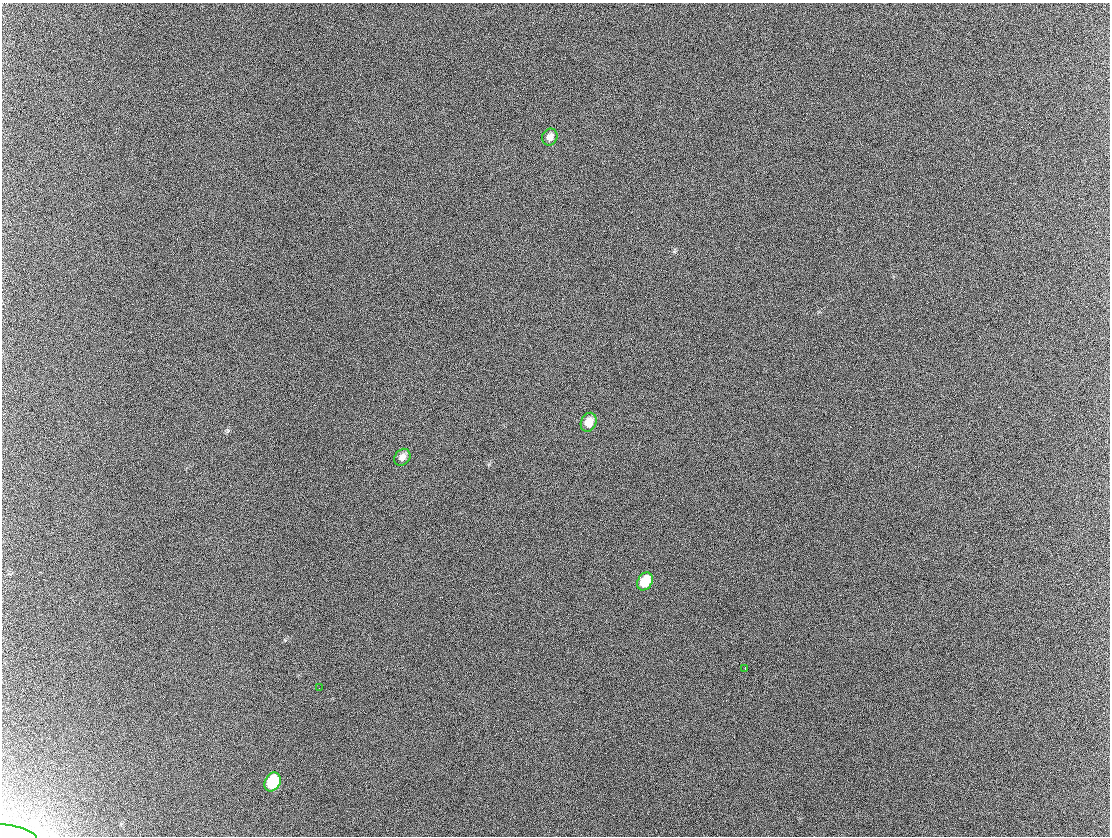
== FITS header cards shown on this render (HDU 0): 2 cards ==
NAXIS1  =                 1108 / Axis length
NAXIS2  =                  834 / Axis length

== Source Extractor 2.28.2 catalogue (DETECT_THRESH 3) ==
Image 1108 x 834 px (HDU 0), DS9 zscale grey, 1 PNG px = 1 image px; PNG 1112 x 838 px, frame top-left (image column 1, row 834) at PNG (2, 3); each listed source drawn as its Kron ellipse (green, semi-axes under 4 px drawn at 4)
Background 289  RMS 41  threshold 124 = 3 sigma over >= 5 px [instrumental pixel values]
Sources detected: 8; all 8 listed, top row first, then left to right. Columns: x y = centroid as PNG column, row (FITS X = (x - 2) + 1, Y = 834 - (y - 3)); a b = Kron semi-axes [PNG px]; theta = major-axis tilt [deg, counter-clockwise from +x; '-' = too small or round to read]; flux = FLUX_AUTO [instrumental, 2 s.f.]
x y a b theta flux
550 137 9 7 60 19000
589 422 10 7 64 37000
402 457 9 7 50 18000
645 581 9 7 61 74000
745 668 3 2 - 3000
319 688 2 2 - 1300
273 782 10 7 59 150000
8 834 29 9 -9 30000
At the frame edge (FLAGS 8, measured only in part): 1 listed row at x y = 8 834